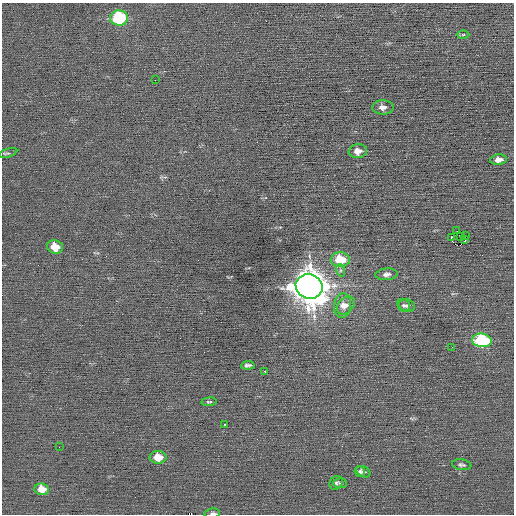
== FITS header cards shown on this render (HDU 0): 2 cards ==
NAXIS1  =                  512 / Axis length
NAXIS2  =                  512 / Axis length

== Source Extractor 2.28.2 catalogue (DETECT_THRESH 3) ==
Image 512 x 512 px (HDU 0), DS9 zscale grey, 1 PNG px = 1 image px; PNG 516 x 516 px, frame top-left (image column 1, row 512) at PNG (2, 3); each listed source drawn as its Kron ellipse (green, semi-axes under 4 px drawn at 4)
Background -0.00392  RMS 0.67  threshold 2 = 3 sigma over >= 5 px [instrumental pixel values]
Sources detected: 37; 1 with non-positive FLUX_AUTO (blend fragments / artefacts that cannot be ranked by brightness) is neither listed nor drawn; the other 36 listed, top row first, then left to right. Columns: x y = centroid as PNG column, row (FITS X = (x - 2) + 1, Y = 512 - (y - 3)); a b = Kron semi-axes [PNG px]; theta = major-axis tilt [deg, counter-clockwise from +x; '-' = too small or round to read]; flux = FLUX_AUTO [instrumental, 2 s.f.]
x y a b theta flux
119 18 9 7 -2 4600
463 35 6 4 1 59
155 80 2 2 - 200
383 107 11 7 1 240
358 151 9 7 7 320
8 153 9 4 18 81
499 160 8 5 6 260
457 231 2 2 - 16
465 235 2 2 - 330
461 236 3 2 - 55
451 237 3 2 - 330
465 240 3 2 - 80
55 247 8 6 -14 800
340 260 9 7 -1 1700
340 270 6 4 -72 76
386 274 11 6 6 200
309 286 13 12 - 98000
346 305 10 7 46 250
404 305 7 6 - 92
407 305 8 6 -15 120
342 306 12 8 83 350
482 340 9 7 -5 5200
452 347 2 2 - 24
248 365 7 3 6 120
265 371 3 2 - 800
209 402 7 4 5 66
224 424 3 3 - 170
59 447 2 2 - 24
158 457 8 6 0 730
462 465 10 5 -8 100
360 472 5 5 - 100
363 472 7 5 -26 94
336 483 7 6 - 87
340 483 7 5 -4 72
42 489 7 6 - 600
212 513 8 5 8 110
At the frame edge (FLAGS 8, measured only in part): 1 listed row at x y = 212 513
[1 non-positive-flux detection neither listed nor drawn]